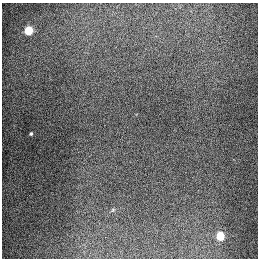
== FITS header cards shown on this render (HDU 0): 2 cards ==
NAXIS1  =                  256
NAXIS2  =                  256

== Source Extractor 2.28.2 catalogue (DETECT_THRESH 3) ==
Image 256 x 256 px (HDU 0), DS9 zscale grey, 1 PNG px = 1 image px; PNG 260 x 260 px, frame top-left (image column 1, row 256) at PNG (2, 3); no overlay
Background 1310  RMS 27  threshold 81.2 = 3 sigma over >= 5 px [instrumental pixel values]
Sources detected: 3; all 3 listed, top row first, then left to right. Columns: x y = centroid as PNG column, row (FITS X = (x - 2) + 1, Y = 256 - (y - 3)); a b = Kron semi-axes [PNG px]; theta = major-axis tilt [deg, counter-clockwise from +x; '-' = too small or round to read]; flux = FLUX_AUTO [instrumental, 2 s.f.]
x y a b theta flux
28 30 5 5 - 91000
31 134 3 3 - 2300
220 236 5 5 - 71000